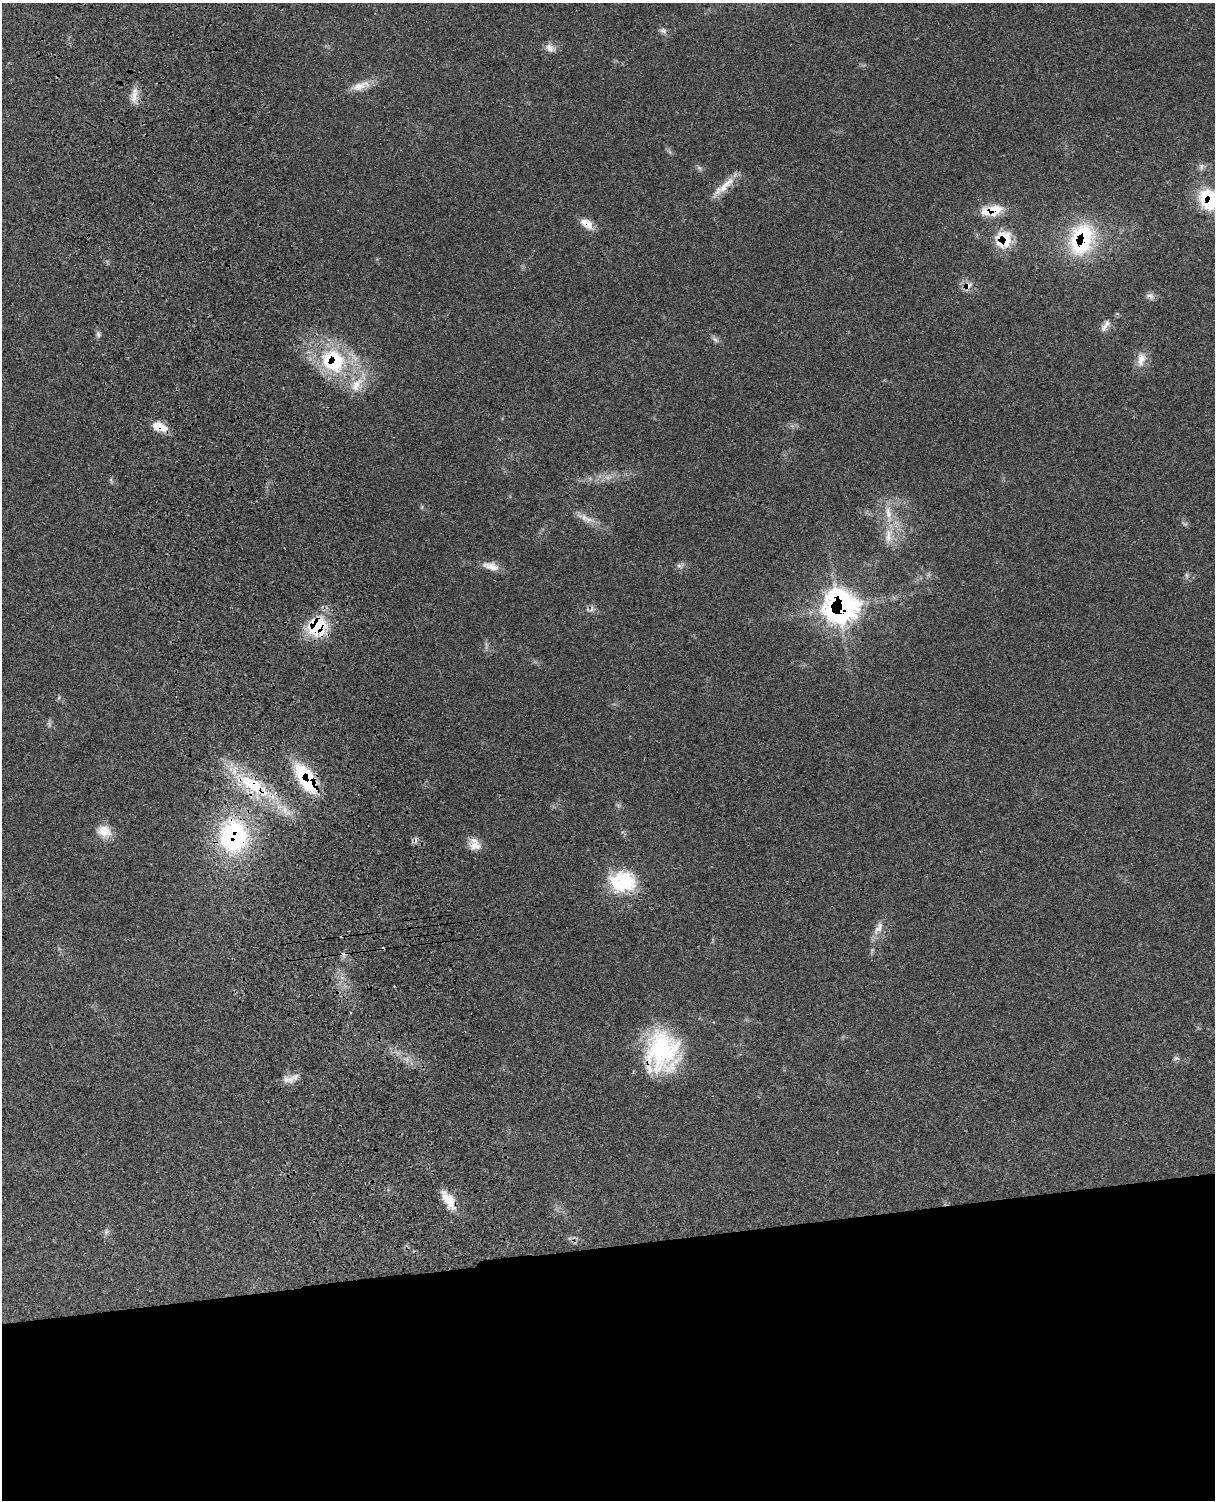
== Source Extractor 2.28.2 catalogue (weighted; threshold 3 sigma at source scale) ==
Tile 11 of 4 x 3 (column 3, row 3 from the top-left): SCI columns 2558-3770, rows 278-1775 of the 5102 x 4931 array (HDU 1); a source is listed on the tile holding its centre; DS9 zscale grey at full resolution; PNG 1217 x 1502 px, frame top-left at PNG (2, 3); no overlay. Shown black and unused: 17% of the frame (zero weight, under 3 of 4 exposures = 6% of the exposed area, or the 3 px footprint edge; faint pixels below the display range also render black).
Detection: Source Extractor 2.28.2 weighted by HDU 2 'WHT'; one run over the whole footprint, this tile lists its part. Background 0.0975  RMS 0.0064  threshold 0.0286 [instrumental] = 3 sigma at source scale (4.5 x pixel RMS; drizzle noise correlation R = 1.50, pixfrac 1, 0.05/0.05 arcsec/px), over >= 5 px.
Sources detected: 49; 1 too faint to see at this stretch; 6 cosmic-ray / hot-pixel residue — not listed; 2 inside a brighter listed object's ellipse — not listed separately; the other 40 listed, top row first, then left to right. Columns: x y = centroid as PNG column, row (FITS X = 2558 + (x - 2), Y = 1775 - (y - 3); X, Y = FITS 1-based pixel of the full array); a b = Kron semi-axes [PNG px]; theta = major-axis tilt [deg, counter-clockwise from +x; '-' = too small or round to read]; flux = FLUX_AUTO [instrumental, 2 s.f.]
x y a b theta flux
663 30 10 6 -19 2.1
550 48 13 9 -50 3.9
359 86 23 11 18 8
135 94 15 8 67 5.8
699 168 8 5 -44 1.4
726 185 38 8 44 10
1208 199 31 24 -66 33
992 210 25 12 12 16
587 224 18 10 -36 7
1004 239 23 19 77 19
1082 239 41 27 72 57
968 286 11 8 34 4.3
1150 296 12 7 -22 2.6
1105 326 20 7 56 3.9
98 334 8 5 -80 1.8
715 339 10 5 -38 2
1141 359 22 11 81 7.2
333 361 33 29 -42 58
357 385 24 14 53 13
159 427 17 9 -19 10
584 517 23 7 -22 6.1
888 536 23 9 87 8.8
491 566 22 10 -15 6.8
679 566 7 5 -1 1.5
1187 575 8 4 -81 1.3
841 607 27 27 - 160
318 628 30 23 41 29
59 698 7 4 59 0.96
306 779 39 16 -57 42
252 785 51 18 -30 47
104 831 17 15 -16 9.3
233 836 32 28 87 94
475 844 17 13 -68 6.9
623 882 35 28 1 37
878 928 17 8 54 5.5
662 1051 49 39 -82 73
1176 1058 8 3 13 1
291 1078 25 8 19 5.5
448 1200 26 11 -58 12
106 1232 7 6 - 1.7
Overlapping masked pixels (flux is a lower limit): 15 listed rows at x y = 1208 199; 992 210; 587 224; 1004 239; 1082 239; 968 286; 333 361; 159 427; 841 607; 318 628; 306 779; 252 785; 233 836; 662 1051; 448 1200
Isophote crosses this tile's border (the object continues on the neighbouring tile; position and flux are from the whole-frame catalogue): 1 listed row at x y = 1208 199